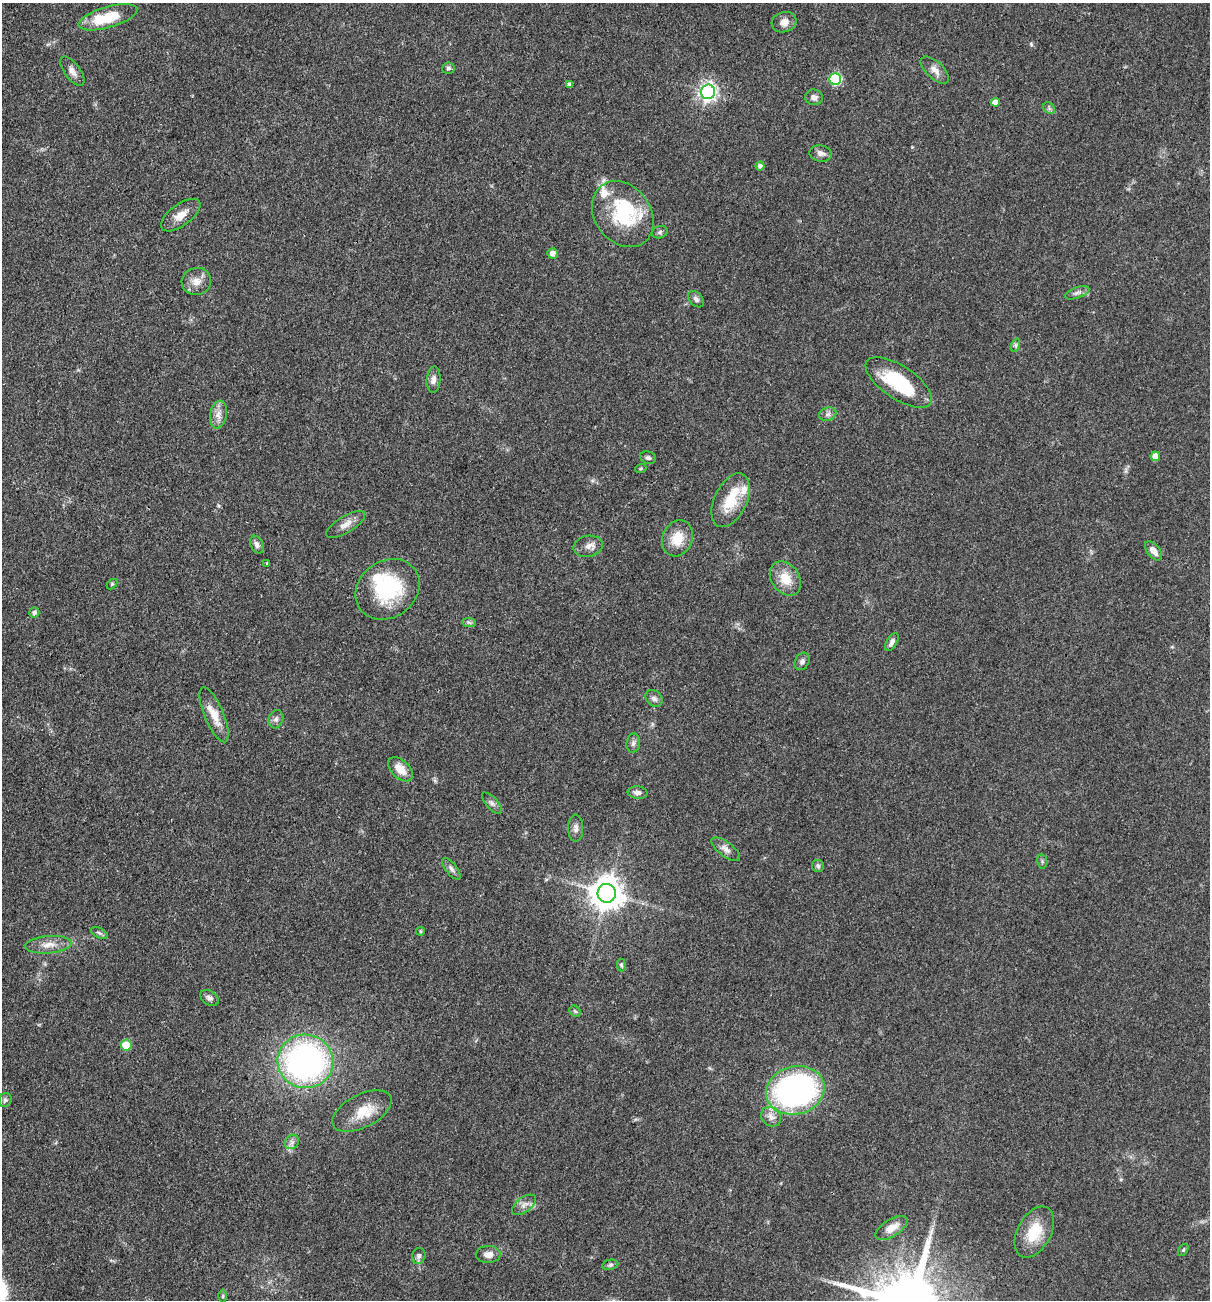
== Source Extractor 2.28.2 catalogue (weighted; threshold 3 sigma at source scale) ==
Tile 11 of 4 x 4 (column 3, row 3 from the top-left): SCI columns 2670-3877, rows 1300-2597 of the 5213 x 5194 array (HDU 1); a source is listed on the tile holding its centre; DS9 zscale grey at full resolution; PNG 1212 x 1302 px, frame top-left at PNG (2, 3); each listed source drawn as its Kron ellipse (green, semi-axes under 4 px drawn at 4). Shown black and unused: <1% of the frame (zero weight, under 3 of 4 exposures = <1% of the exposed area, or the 3 px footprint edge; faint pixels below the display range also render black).
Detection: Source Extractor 2.28.2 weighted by HDU 2 'WHT'; one run over the whole footprint, this tile lists its part. Background 0.0969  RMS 0.006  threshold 0.0271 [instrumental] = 3 sigma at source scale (4.5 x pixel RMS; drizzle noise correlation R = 1.50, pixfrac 1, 0.05/0.05 arcsec/px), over >= 5 px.
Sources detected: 81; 5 inside a brighter listed object's ellipse — not listed separately; the other 76 listed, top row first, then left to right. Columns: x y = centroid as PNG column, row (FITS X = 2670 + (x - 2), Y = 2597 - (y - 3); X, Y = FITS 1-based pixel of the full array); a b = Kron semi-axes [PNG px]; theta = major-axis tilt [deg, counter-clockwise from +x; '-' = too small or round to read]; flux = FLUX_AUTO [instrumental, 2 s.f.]
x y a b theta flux
108 17 30 10 16 23
784 22 12 10 16 4.8
448 68 6 5 - 1.4
935 70 17 8 -43 4.4
72 71 17 8 -53 3.9
835 79 6 6 - 55
569 85 4 4 - 2.1
708 92 7 7 - 240
814 97 9 8 - 2.6
995 102 4 4 - 4.1
1049 108 7 5 -47 1.3
821 153 11 8 -10 3.2
760 166 4 4 - 2
623 214 35 28 -53 43
181 215 23 10 36 7.4
660 232 8 6 17 1.5
553 253 5 5 - 3.4
196 281 15 13 13 6.1
1077 293 13 5 20 2.3
696 299 9 6 -48 2.1
1016 345 7 4 72 1.2
434 380 13 7 86 3.3
899 382 38 16 -34 41
218 414 14 8 79 4.5
828 414 9 6 14 2
1155 456 5 4 - 5.5
648 458 8 6 -20 1.7
641 468 5 3 - 0.66
731 500 29 16 65 19
346 524 22 8 32 5.3
677 538 18 15 68 12
257 544 9 6 -66 2.3
588 546 15 10 12 4.5
1154 551 11 6 -51 4.7
267 563 3 3 - 0.62
785 578 18 14 -54 11
112 584 6 4 46 0.67
388 589 34 28 35 49
34 613 5 5 - 1.5
469 622 7 4 -3 1.2
892 642 10 5 59 2.2
802 661 9 7 60 2.1
654 698 9 7 -41 2.5
214 715 29 9 -67 10
276 719 9 7 72 2.2
633 743 9 7 80 2.1
400 769 15 9 -44 8.6
637 793 10 6 -7 2.8
492 803 13 6 -48 2.1
576 828 13 7 90 2.8
726 849 17 7 -38 3.7
1042 861 7 5 -78 1.1
818 866 6 6 - 1.2
451 869 13 5 -53 2.2
607 893 9 9 - 1100
420 931 4 3 - 0.8
99 933 9 5 -27 1.4
48 945 23 8 5 6.9
621 965 6 4 -88 1
209 998 10 7 -32 2.1
575 1011 6 5 - 1.1
126 1045 5 5 - 20
305 1061 28 26 -13 190
795 1090 29 24 15 150
5 1100 7 6 - 1.4
362 1111 32 16 27 15
771 1117 11 9 -40 4
292 1142 8 6 46 2.1
524 1205 14 7 36 3.5
891 1228 18 8 32 7
1034 1232 27 16 62 19
1183 1250 7 4 59 0.97
488 1254 12 8 1 4.1
419 1256 8 6 76 1.8
610 1265 8 5 11 1.3
223 1296 6 4 89 0.83